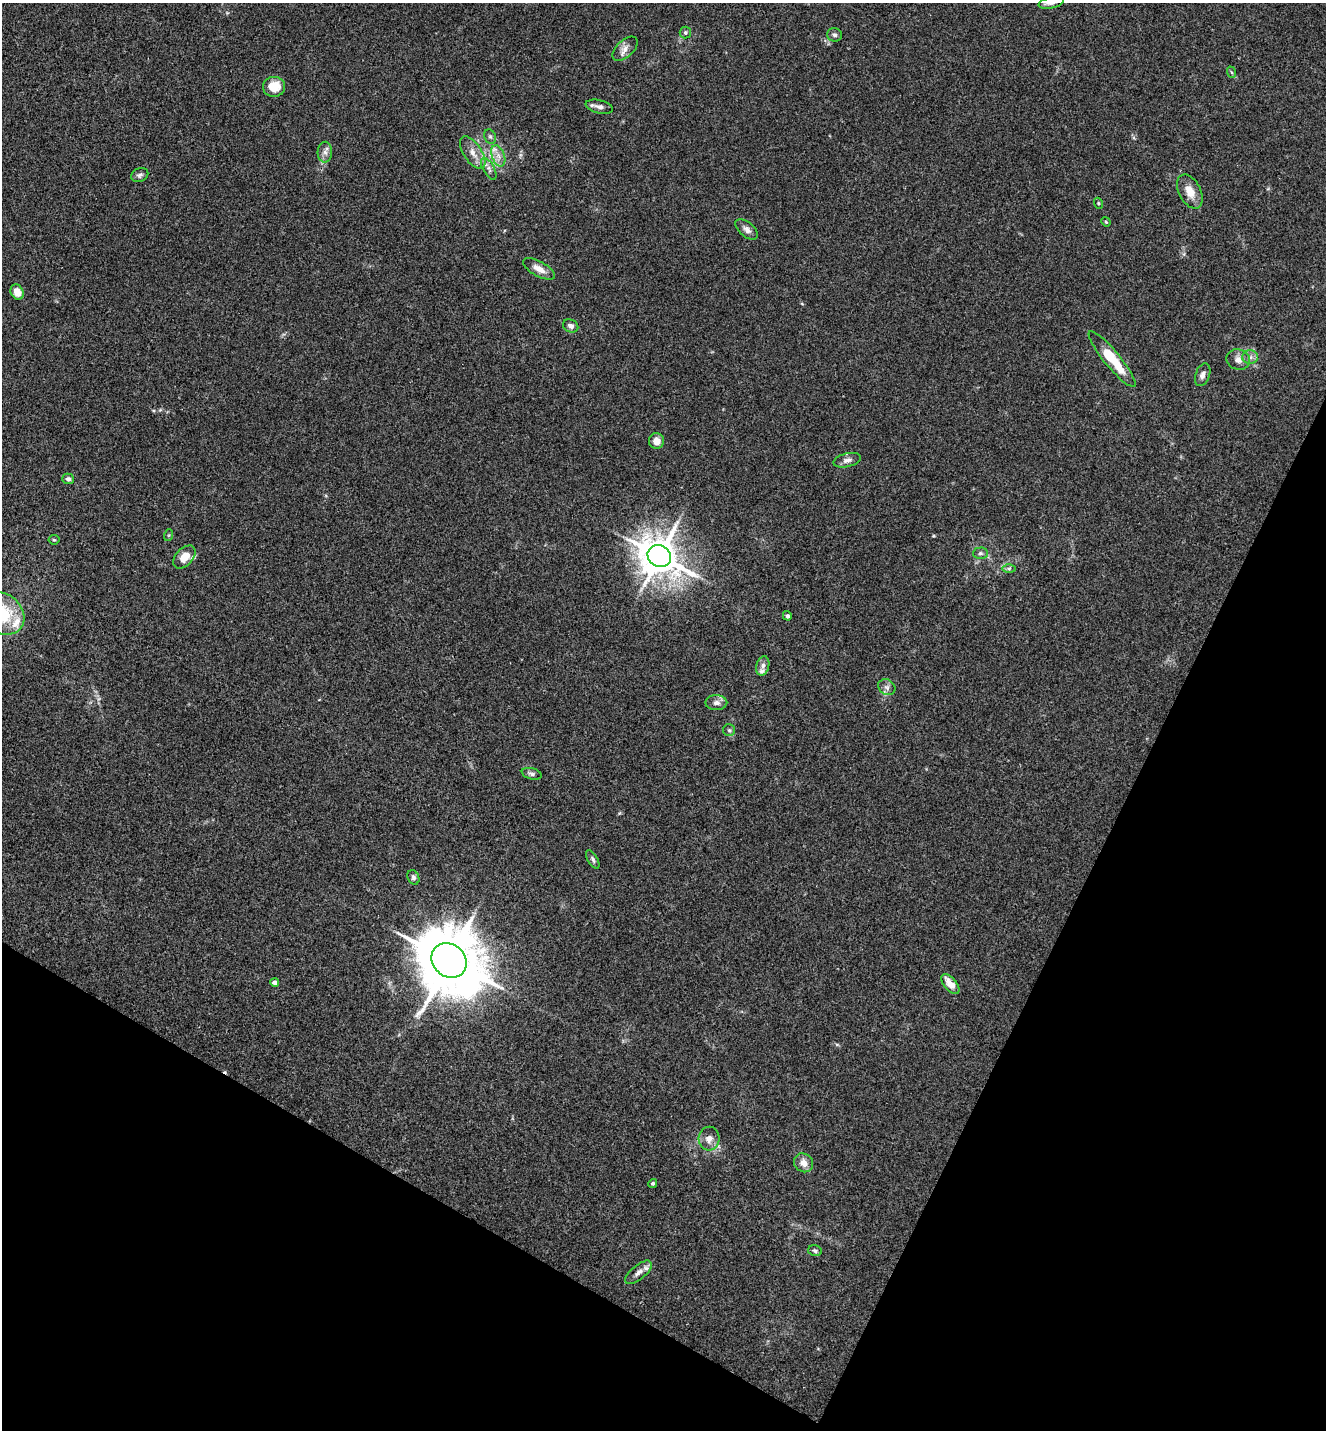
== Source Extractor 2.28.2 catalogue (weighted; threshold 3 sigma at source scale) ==
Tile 15 of 4 x 4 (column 3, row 4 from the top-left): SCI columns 2933-4256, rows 3-1430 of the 5726 x 5715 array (HDU 1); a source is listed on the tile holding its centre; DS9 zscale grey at full resolution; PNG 1328 x 1432 px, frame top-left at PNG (2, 3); each listed source drawn as its Kron ellipse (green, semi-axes under 4 px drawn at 4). Shown black and unused: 25% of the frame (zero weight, under 3 of 4 exposures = <1% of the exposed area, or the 3 px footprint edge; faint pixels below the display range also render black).
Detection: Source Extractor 2.28.2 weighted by HDU 2 'WHT'; one run over the whole footprint, this tile lists its part. Background 0.0238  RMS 0.0045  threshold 0.0202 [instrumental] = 3 sigma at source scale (4.5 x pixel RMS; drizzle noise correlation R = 1.50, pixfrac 1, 0.05/0.05 arcsec/px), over >= 5 px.
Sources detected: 54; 1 cosmic-ray / hot-pixel residue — neither listed nor drawn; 3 inside a brighter listed object's ellipse — not listed separately; the other 50 listed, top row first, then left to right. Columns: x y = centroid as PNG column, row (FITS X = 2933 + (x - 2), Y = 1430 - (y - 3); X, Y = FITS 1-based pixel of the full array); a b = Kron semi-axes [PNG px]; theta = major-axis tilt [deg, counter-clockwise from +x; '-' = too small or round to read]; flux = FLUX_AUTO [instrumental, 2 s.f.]
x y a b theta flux
1051 3 13 5 12 2
685 33 6 6 - 0.85
834 35 7 6 - 1.1
625 49 15 8 42 3.1
1231 72 6 4 -70 0.61
274 87 11 10 - 8.7
599 107 14 6 -13 2.1
490 137 7 5 -68 1
325 152 10 7 87 2
473 153 18 9 -56 4.5
498 156 11 6 -69 2.7
489 169 12 5 -60 1.9
140 175 9 6 24 1.3
1190 191 18 11 -63 5.8
1098 203 5 3 - 0.44
1106 222 5 3 - 0.44
747 229 13 7 -40 2.2
539 269 18 7 -29 4.3
17 292 8 6 -62 4.4
571 326 8 6 -26 1.9
1250 357 8 6 0 1.7
1112 359 35 8 -51 17
1238 360 12 10 -17 2.9
1203 375 12 7 69 2
656 441 8 7 - 3.1
847 460 14 6 13 2.1
68 479 6 5 - 1.4
169 535 6 4 71 0.45
54 540 5 4 - 0.6
980 553 7 6 - 1.1
659 556 12 10 -33 1300
184 557 13 8 47 7.2
1009 568 6 4 1 0.73
2 614 24 19 -40 22
787 616 5 4 - 1.3
763 666 10 6 75 1.8
887 687 9 7 -35 1.7
716 703 11 7 0 2.1
729 730 6 6 - 0.87
532 774 10 5 -15 1.2
593 859 10 5 -61 1.2
413 877 7 5 -64 1
449 960 19 16 -43 3900
275 982 4 4 - 2.3
950 984 12 6 -50 5.3
709 1139 12 10 86 3.5
804 1163 10 9 - 3.4
653 1183 4 4 - 0.82
815 1251 7 5 -14 0.91
638 1272 16 7 40 2.5
Isophote crosses this tile's border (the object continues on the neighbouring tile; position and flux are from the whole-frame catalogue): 2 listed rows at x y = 1051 3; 2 614